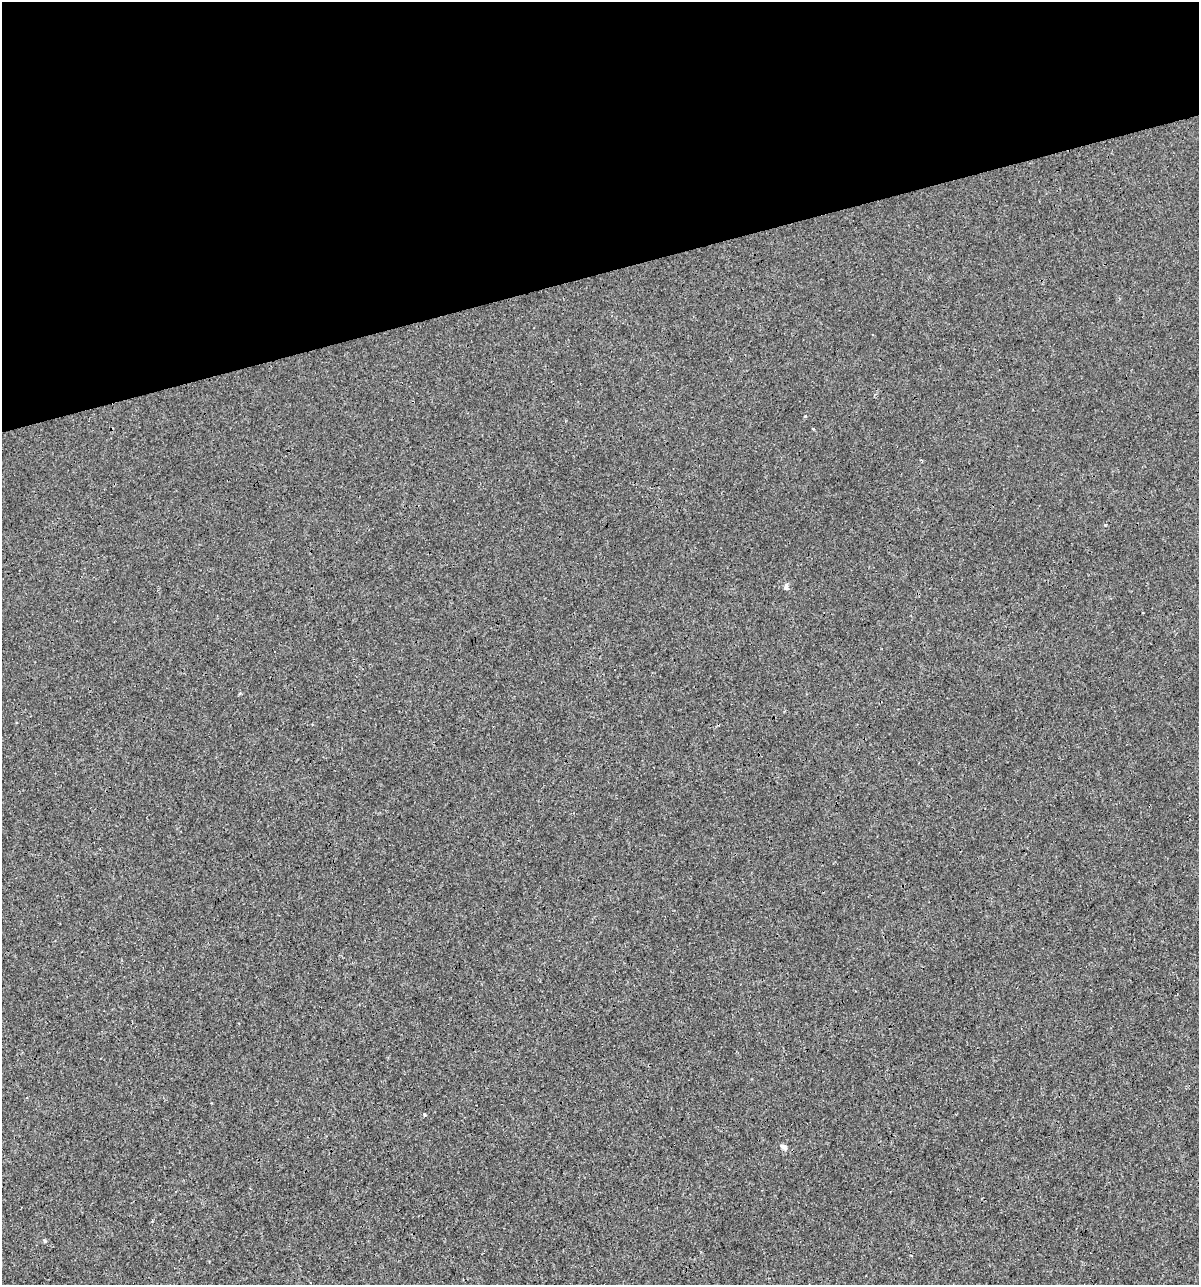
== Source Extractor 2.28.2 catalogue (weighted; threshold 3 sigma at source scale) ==
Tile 3 of 4 x 4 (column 3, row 1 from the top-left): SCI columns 2441-3637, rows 3850-5132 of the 4930 x 5132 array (HDU 1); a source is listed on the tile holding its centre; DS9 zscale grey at full resolution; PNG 1201 x 1287 px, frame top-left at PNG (2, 2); no overlay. Shown black and unused: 21% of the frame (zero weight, under 3 of 4 exposures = <1% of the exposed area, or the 3 px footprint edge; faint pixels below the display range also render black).
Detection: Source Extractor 2.28.2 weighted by HDU 2 'WHT'; one run over the whole footprint, this tile lists its part. Background 4.00e-05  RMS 0.0017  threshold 0.00747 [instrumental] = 3 sigma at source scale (4.5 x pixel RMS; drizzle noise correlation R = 1.50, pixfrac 1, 0.0396/0.0396 arcsec/px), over >= 5 px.
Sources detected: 5; all 5 listed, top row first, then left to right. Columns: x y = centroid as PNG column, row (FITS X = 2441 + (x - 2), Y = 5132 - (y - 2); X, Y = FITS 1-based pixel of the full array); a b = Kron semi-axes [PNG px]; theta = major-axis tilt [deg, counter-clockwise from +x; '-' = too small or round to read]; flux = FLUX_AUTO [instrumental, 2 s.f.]
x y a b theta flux
805 416 3 3 - 0.37
813 429 3 3 - 0.21
786 588 8 4 0 0.32
424 1115 3 3 - 1.3
783 1146 11 5 -21 0.5